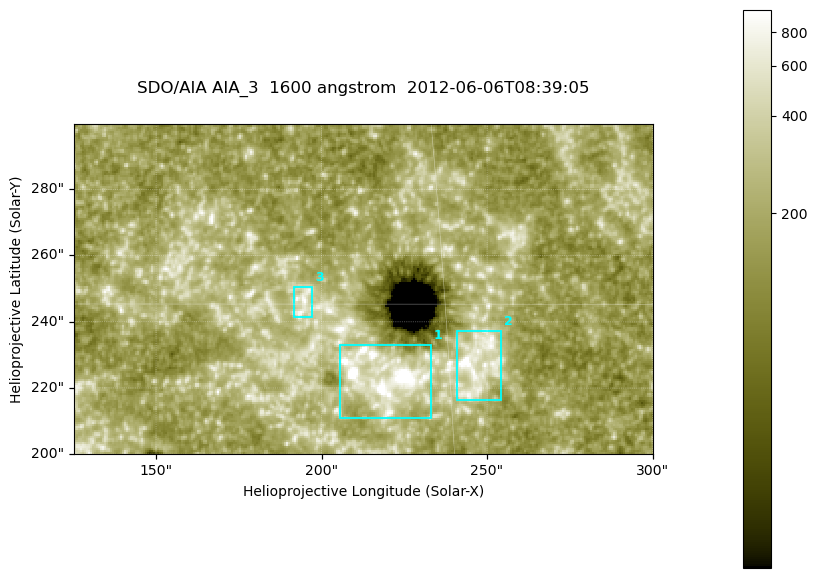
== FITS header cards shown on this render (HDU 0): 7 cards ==
TELESCOP= 'SDO/AIA '
INSTRUME= 'AIA_3   '
WAVELNTH=                 1600
WAVEUNIT= 'angstrom'
DATE-OBS= '2012-06-06T08:39:05.12'
CTYPE1  = 'HPLN-TAN'
CTYPE2  = 'HPLT-TAN'

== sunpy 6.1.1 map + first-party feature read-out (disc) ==
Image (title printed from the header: SDO/AIA AIA_3  1600 angstrom  2012-06-06T08:39:05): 287 x 164 px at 0.609 arcsec/px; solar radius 946 arcsec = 1552 px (partial field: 0.6% of the solar disc is inside the frame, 100% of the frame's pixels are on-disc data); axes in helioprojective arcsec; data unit not stated in the header (colour bar unlabelled)
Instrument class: DISC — disc imager (sunpy class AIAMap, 1600 A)
Bright regions (active regions / flare kernels): reference = the on-disc median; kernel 3 px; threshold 5 sigma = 344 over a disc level ~188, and >= 1.15x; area >= 47 px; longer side >= 3 px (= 1.8 arcsec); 3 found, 3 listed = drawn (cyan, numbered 1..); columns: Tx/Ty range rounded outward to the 2 arcsec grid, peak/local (2 s.f.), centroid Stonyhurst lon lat
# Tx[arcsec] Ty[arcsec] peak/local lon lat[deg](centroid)
1 204..234 210..234 7.5 +14 +14
2 240..256 216..238 6.7 +16 +14
3 190..198 240..252 4.2 +12 +15